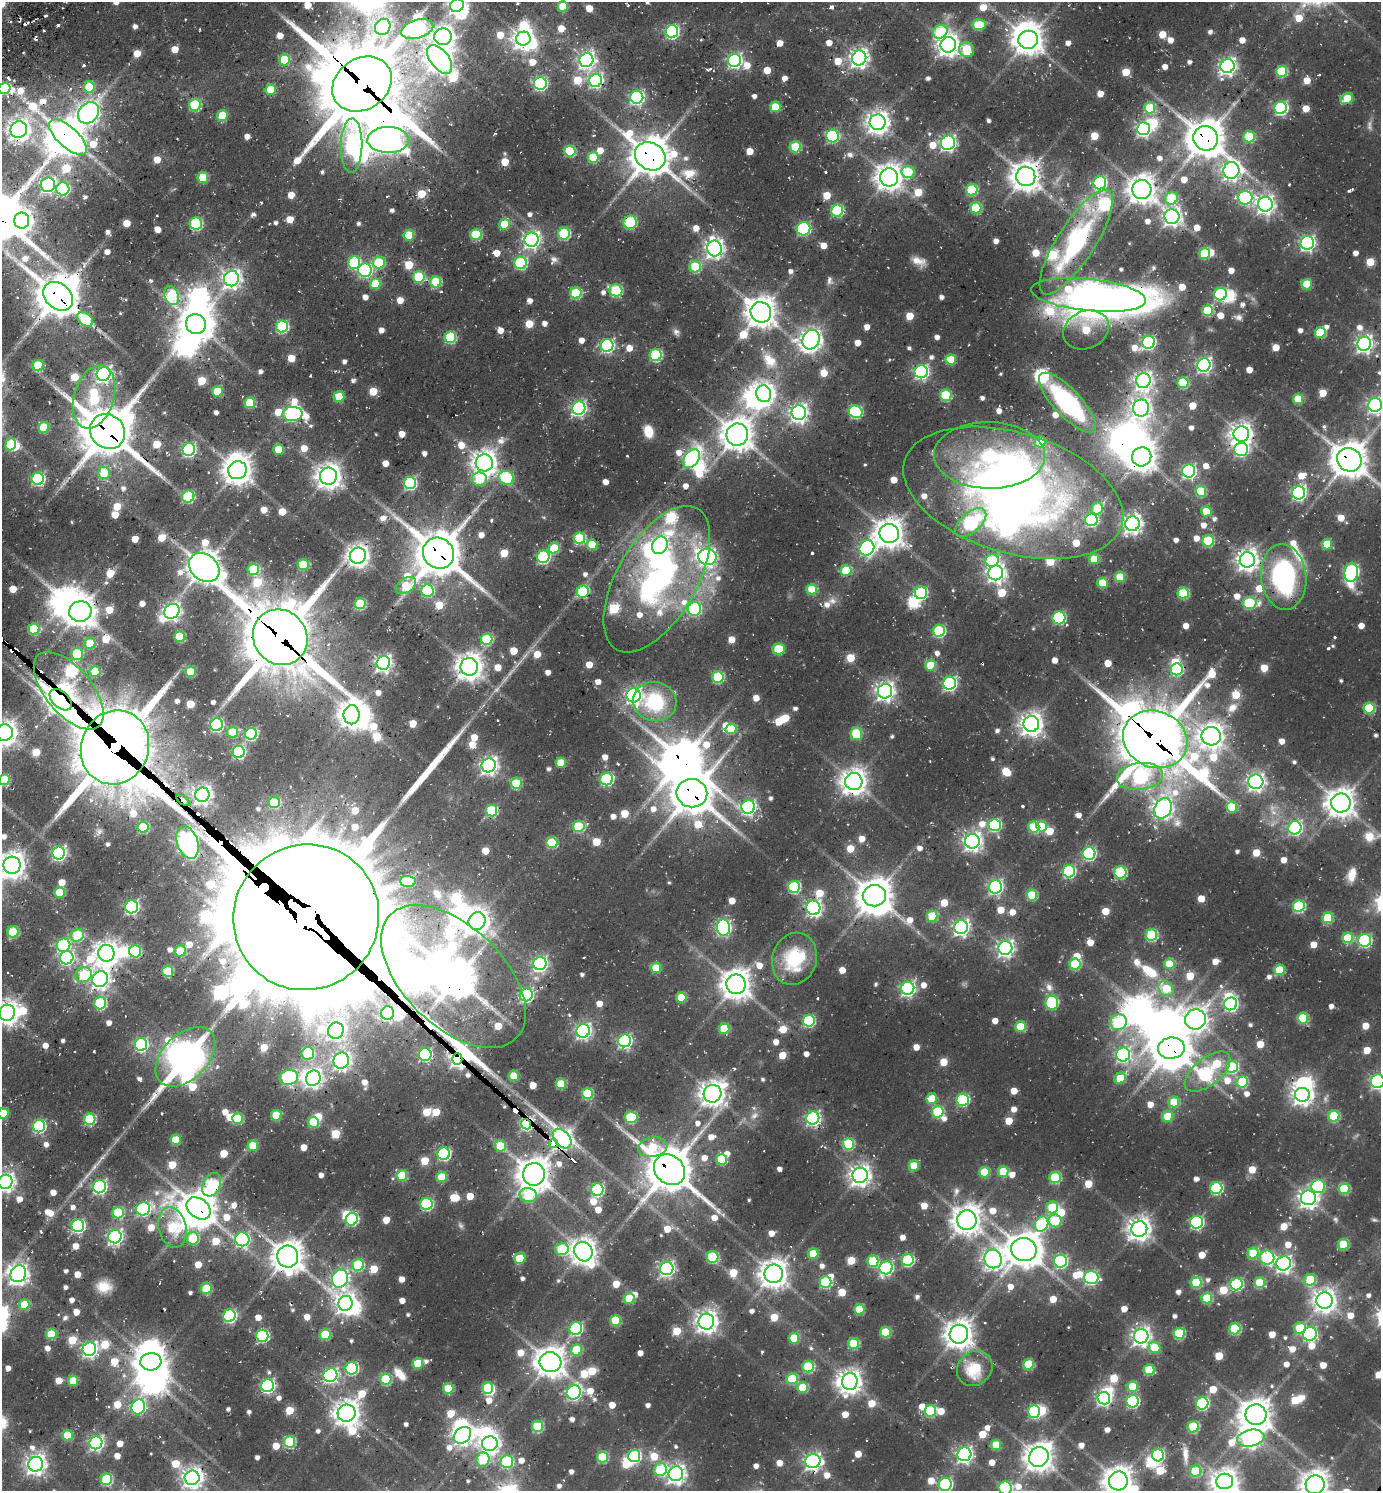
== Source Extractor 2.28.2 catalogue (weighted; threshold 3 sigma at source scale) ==
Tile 11 of 4 x 4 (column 3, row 3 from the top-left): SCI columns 3068-4446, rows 1584-3072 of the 6064 x 6050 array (HDU 1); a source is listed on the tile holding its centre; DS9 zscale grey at full resolution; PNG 1383 x 1493 px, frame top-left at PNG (2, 2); each listed source drawn as its Kron ellipse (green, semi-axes under 4 px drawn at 4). Shown black and unused: <1% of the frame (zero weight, under 2 of 3 exposures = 5% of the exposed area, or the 3 px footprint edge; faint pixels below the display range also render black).
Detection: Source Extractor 2.28.2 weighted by HDU 2 'WHT'; one run over the whole footprint, this tile lists its part. Background 0.0755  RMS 0.01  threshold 0.0448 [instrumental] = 3 sigma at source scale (4.5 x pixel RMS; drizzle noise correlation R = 1.50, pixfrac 1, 0.05/0.05 arcsec/px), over >= 5 px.
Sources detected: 1147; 6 too faint to see at this stretch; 64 inside a brighter object's white glare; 13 cosmic-ray / hot-pixel residue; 5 long thin detections or spike segments (spike, bleed or trail) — neither listed nor drawn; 16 inside a brighter listed object's ellipse — not listed separately; of the other 1043, all 500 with FLUX_AUTO >= 32.3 (the completeness limit of this list) listed and drawn (543 fainter detections not listed), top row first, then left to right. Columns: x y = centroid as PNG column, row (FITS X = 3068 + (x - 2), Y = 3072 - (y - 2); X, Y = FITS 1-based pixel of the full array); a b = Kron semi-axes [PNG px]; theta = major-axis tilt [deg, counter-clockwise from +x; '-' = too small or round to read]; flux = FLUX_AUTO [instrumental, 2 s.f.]
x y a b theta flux
457 5 7 6 - 360
563 6 5 5 - 33
979 25 7 5 0 42
383 27 8 7 - 330
417 29 16 9 15 270
672 32 6 6 - 150
940 32 7 6 - 80
443 37 9 8 - 730
523 39 7 7 - 600
1028 40 10 9 - 1300
948 45 8 7 - 750
967 50 8 7 - 38
859 58 7 7 - 500
440 59 17 9 -52 1000
285 60 5 5 - 41
586 60 7 6 - 360
734 60 7 6 - 240
1228 66 7 7 - 390
1282 71 5 5 - 69
596 80 7 6 - 210
362 84 32 25 34 8800
540 84 6 6 - 180
89 87 6 5 - 40
4 88 6 5 - 66
270 90 5 5 - 33
637 97 6 6 - 220
1347 98 7 5 33 34
195 105 6 6 - 85
775 107 5 5 - 38
1150 108 5 5 - 53
1281 108 6 6 - 160
88 113 12 9 47 630
222 116 5 5 - 40
878 122 8 8 - 810
1144 129 6 6 - 260
19 130 8 8 - 770
833 136 6 6 - 110
68 137 24 10 -42 2200
1249 137 6 5 - 46
1206 138 12 12 - 2300
388 140 21 13 -1 940
948 143 7 7 - 250
352 145 27 10 89 180
795 147 5 5 - 53
570 151 5 5 - 68
650 156 16 13 -32 2500
593 157 5 5 - 48
1231 170 8 8 - 430
908 172 6 6 - 49
1026 176 10 9 - 1300
203 177 5 5 - 40
889 177 9 9 - 1000
1100 183 6 6 - 160
48 185 7 7 - 220
63 189 6 6 - 130
972 190 6 5 - 72
1142 190 9 9 - 1200
1171 198 7 6 - 63
1245 198 7 7 - 140
1265 204 7 7 - 450
976 208 5 5 - 55
837 211 6 6 - 98
1172 217 7 7 - 460
22 221 8 7 - 600
630 222 7 6 - 82
196 224 6 6 - 100
504 224 5 5 - 37
804 229 7 6 - 120
564 234 6 6 - 100
409 235 5 5 - 40
476 235 5 5 - 57
531 240 7 7 - 350
1076 242 61 19 57 150
1307 243 7 6 - 260
714 248 8 7 - 480
1204 253 5 5 - 53
354 263 6 6 - 89
379 263 6 5 - 58
521 263 6 6 - 110
695 267 6 5 - 56
365 270 6 6 - 170
419 277 6 5 - 56
231 279 8 7 - 450
436 282 5 5 - 56
375 284 5 5 - 34
1307 284 5 5 - 36
616 290 6 6 - 85
576 293 6 5 - 71
1220 294 6 6 - 140
1089 295 58 16 -6 1300
58 296 17 12 -39 3000
172 296 10 7 -68 81
1208 311 5 5 - 59
761 312 10 10 - 1400
85 319 9 6 -39 62
196 324 10 9 - 1700
282 327 6 6 - 100
1086 330 23 19 24 35
1320 333 5 5 - 60
450 337 6 6 - 84
811 340 10 8 64 680
1148 342 6 6 - 190
1364 344 7 6 - 380
607 345 6 6 - 180
656 355 6 6 - 110
951 360 5 5 - 34
38 365 5 5 - 46
1204 365 7 6 - 280
921 372 6 6 - 230
104 374 7 6 - 310
1143 381 7 7 - 490
1183 383 5 5 - 58
217 391 5 5 - 41
764 394 8 7 - 530
946 395 5 5 - 63
94 397 32 20 72 100
339 397 5 5 - 36
1298 399 5 5 - 37
250 403 5 5 - 46
1067 403 39 13 -47 140
1375 405 7 6 - 320
579 408 7 6 - 260
1141 408 8 8 - 490
856 412 7 6 - 120
799 413 7 7 - 460
293 414 10 7 2 200
44 427 5 5 - 42
108 431 18 16 -43 4000
1241 434 8 7 - 740
737 435 11 11 - 1500
1040 442 5 5 - 34
11 444 6 5 - 49
189 449 6 6 - 190
279 449 5 5 - 34
1241 449 7 6 - 170
989 455 55 33 -1 180
1142 457 10 9 - 1300
691 459 10 7 55 210
1349 460 12 11 - 1900
484 463 8 8 - 990
237 470 9 9 - 1200
1189 471 6 6 - 210
104 473 6 6 - 33
328 476 8 8 - 920
506 478 8 6 -26 92
38 479 6 6 - 140
479 479 7 6 - 51
410 483 6 6 - 130
1201 491 5 5 - 49
1013 493 113 60 -17 680
1299 493 7 6 - 220
188 497 6 6 - 93
1097 509 6 5 - 39
1206 511 5 5 - 32
1091 520 6 6 - 110
971 522 19 10 41 150
1132 524 7 7 - 500
889 533 9 9 - 1300
579 538 6 5 - 78
1208 541 6 5 - 63
1327 544 5 5 - 33
592 545 5 5 - 37
660 545 9 7 63 330
554 548 5 5 - 39
867 548 8 7 - 210
438 553 16 15 - 3700
358 556 8 7 - 760
543 557 6 6 - 140
707 557 9 8 - 350
1094 559 5 5 - 34
1247 560 7 7 - 690
992 561 7 6 - 81
303 565 5 5 - 49
204 567 17 13 -39 1700
253 569 6 6 - 56
846 570 5 5 - 51
1351 572 10 6 82 200
996 573 7 7 - 460
1120 577 5 5 - 35
1284 577 33 22 -84 170
657 579 81 39 60 310
1103 583 5 5 - 35
406 586 11 7 33 38
812 589 5 5 - 42
427 591 6 6 - 75
583 592 6 6 - 91
921 593 6 6 - 110
1183 593 5 5 - 69
1250 603 7 6 - 85
360 604 5 5 - 69
694 609 7 6 - 98
80 611 11 10 - 1500
172 611 8 7 - 420
1059 618 6 6 - 100
34 629 5 5 - 53
939 631 6 6 - 100
180 637 5 5 - 53
280 637 29 26 -52 6900
487 639 6 5 - 67
90 644 5 5 - 38
778 649 6 5 - 56
77 654 6 6 - 55
383 663 7 6 - 360
931 665 5 5 - 34
469 667 9 8 - 1100
1177 669 6 6 - 87
95 671 5 5 - 33
191 672 5 5 - 39
718 677 6 5 - 82
949 683 6 6 - 200
69 691 47 23 -50 250
885 691 7 7 - 510
633 695 7 7 - 330
61 700 13 8 -43 1400
655 702 22 19 -14 72
1369 708 5 5 - 58
352 715 9 8 - 1100
1031 724 8 8 - 770
217 725 6 6 - 130
731 729 5 5 - 40
232 732 5 5 - 38
5 733 8 8 - 910
251 734 6 6 - 120
856 734 6 5 - 56
1211 736 10 9 - 860
1155 739 33 28 -22 6500
115 747 37 33 69 7700
239 752 6 6 - 140
561 763 5 5 - 34
489 765 7 7 - 420
1140 776 23 13 7 170
606 779 6 6 - 130
4 780 5 5 - 48
854 782 9 8 - 1000
1256 782 7 7 - 410
516 783 5 5 - 54
692 793 15 14 - 2800
202 795 7 7 - 510
183 800 8 3 -36 44
274 802 6 5 - 59
1341 803 10 9 - 1200
748 807 7 6 - 230
1232 807 5 5 - 38
1163 808 11 8 64 450
492 811 5 5 - 87
995 825 6 6 - 120
579 826 6 5 - 66
1041 826 5 5 - 37
143 827 5 5 - 62
1034 827 5 5 - 62
1295 828 7 6 - 180
972 841 7 7 - 480
187 842 17 10 -70 590
552 843 5 5 - 61
59 853 6 6 - 220
1089 854 6 6 - 150
12 865 8 8 - 1100
1069 871 6 6 - 120
1120 872 6 6 - 84
408 881 8 5 -3 51
794 887 6 6 - 110
995 887 7 6 - 230
59 892 5 5 - 36
1032 895 5 5 - 47
874 896 12 10 9 1800
1299 906 6 6 - 99
131 907 6 6 - 190
813 908 7 7 - 290
932 916 5 5 - 51
306 917 74 72 45 62000
1328 918 5 5 - 57
477 921 9 8 - 950
961 927 7 6 - 330
724 928 8 6 -84 230
13 932 5 5 - 56
77 935 7 6 - 53
1151 935 6 5 - 88
1347 938 5 5 - 38
1365 940 6 6 - 140
64 945 7 6 - 120
1005 948 7 7 - 370
135 951 6 6 - 81
180 951 6 5 - 37
106 953 8 8 - 860
67 958 7 6 - 190
794 959 26 22 73 54
540 964 6 6 - 250
1075 964 5 5 - 63
1169 964 5 5 - 33
656 968 5 5 - 33
1279 970 5 5 - 44
168 971 5 5 - 52
84 975 8 7 - 47
454 976 88 50 -44 3100
100 979 8 7 - 510
736 984 10 9 - 1400
908 988 7 6 - 260
1166 988 8 7 - 33
526 995 7 6 - 180
681 997 5 5 - 36
100 1003 6 6 - 92
1052 1003 7 6 - 93
1231 1004 6 6 - 190
7 1013 8 8 - 810
388 1013 7 6 - 150
1303 1018 5 5 - 55
1196 1019 10 10 - 860
809 1021 6 6 - 100
1118 1022 8 7 - 93
1020 1027 5 5 - 43
724 1028 5 5 - 42
336 1031 8 7 - 360
583 1031 7 6 - 310
625 1041 6 6 - 200
141 1044 6 6 - 150
1171 1048 13 10 9 2000
308 1053 6 6 - 80
425 1054 6 6 - 130
1123 1055 7 7 - 210
185 1057 36 22 45 360
457 1059 5 5 - 630
341 1061 8 7 - 420
1232 1067 6 6 - 98
1207 1072 27 13 39 150
514 1076 5 5 - 33
289 1077 9 7 11 200
313 1078 8 7 - 400
1120 1078 6 5 - 33
1378 1081 7 6 - 260
1242 1082 6 5 - 61
561 1084 5 5 - 46
587 1094 5 5 - 65
712 1094 9 8 - 950
1302 1095 7 7 - 550
932 1099 5 5 - 34
963 1100 6 6 - 120
1174 1102 5 5 - 34
938 1112 6 5 - 77
3 1113 5 5 - 35
276 1115 5 5 - 38
1334 1116 5 5 - 58
631 1117 6 5 - 73
1168 1117 5 5 - 45
238 1118 5 5 - 47
813 1118 6 6 - 240
90 1119 6 5 - 82
313 1122 5 5 - 44
526 1124 5 4 - 160
39 1126 6 6 - 140
562 1139 11 7 -48 530
176 1140 5 5 - 36
554 1143 5 4 - 130
848 1144 6 5 - 78
253 1146 5 5 - 34
500 1146 6 5 - 40
653 1147 14 9 9 45
444 1154 6 6 - 130
721 1159 5 5 - 42
914 1166 5 5 - 32
669 1170 17 14 -42 3400
1003 1171 5 5 - 35
984 1172 5 5 - 42
534 1174 11 11 - 1700
402 1175 5 5 - 52
860 1175 8 7 - 670
442 1177 5 5 - 37
1055 1177 6 5 - 71
5 1182 7 7 - 460
212 1185 12 8 63 100
1318 1186 7 7 - 95
99 1187 7 6 - 200
1216 1188 6 6 - 110
1344 1189 5 5 - 54
597 1190 6 6 - 130
528 1195 9 7 -12 70
1308 1198 7 7 - 560
426 1204 6 6 - 110
1052 1207 6 6 - 56
199 1208 13 9 -37 1900
143 1209 7 6 - 170
118 1213 6 5 - 65
352 1219 6 6 - 110
967 1220 10 10 - 1200
1055 1221 6 6 - 47
1196 1222 6 6 - 160
1042 1224 8 6 63 99
78 1226 6 6 - 170
172 1227 20 14 -76 72
1139 1229 8 8 - 800
115 1237 7 6 - 280
193 1238 6 6 - 55
242 1239 7 7 - 190
1343 1244 5 5 - 51
562 1249 6 6 - 62
1024 1249 13 11 -17 1800
583 1252 10 9 - 1000
1253 1253 6 5 - 51
813 1254 5 5 - 36
288 1257 11 10 - 1500
712 1257 6 6 - 72
520 1258 6 5 - 33
1267 1258 7 7 - 94
993 1259 9 8 - 540
908 1260 6 6 - 110
873 1261 5 5 - 54
1060 1261 6 6 - 130
1284 1263 7 7 - 350
358 1265 6 5 - 79
667 1268 7 6 - 280
886 1268 7 6 - 170
18 1274 9 7 54 560
774 1274 9 9 - 1200
1091 1277 7 6 - 180
340 1278 9 8 - 340
1310 1280 6 5 - 50
826 1282 6 6 - 92
1196 1283 5 5 - 57
1260 1283 5 5 - 46
1236 1284 6 6 - 120
206 1288 5 5 - 45
629 1298 5 5 - 36
1207 1298 5 5 - 52
1324 1301 8 8 - 790
345 1303 7 7 - 610
24 1305 5 5 - 34
859 1309 5 5 - 38
229 1316 6 6 - 150
615 1320 5 5 - 47
706 1322 8 8 - 750
1300 1328 6 6 - 50
576 1329 6 6 - 130
1235 1329 6 5 - 72
885 1332 5 5 - 48
1179 1333 5 5 - 67
51 1334 5 5 - 41
959 1334 9 9 - 1200
1310 1334 7 6 - 160
325 1335 5 5 - 44
262 1336 6 6 - 120
1141 1336 7 7 - 490
794 1338 5 5 - 36
853 1343 5 5 - 52
1154 1347 6 5 - 35
89 1349 7 6 - 270
576 1350 6 5 - 42
151 1362 10 9 - 1300
550 1362 11 10 - 1400
418 1364 5 5 - 38
1028 1364 5 5 - 52
808 1367 6 5 - 76
352 1368 6 6 - 120
975 1368 19 16 44 39
1149 1370 5 5 - 48
330 1375 7 6 - 200
386 1379 5 5 - 67
792 1379 6 5 - 42
73 1381 5 5 - 36
850 1381 8 7 - 820
267 1386 6 6 - 190
1132 1387 5 5 - 37
448 1388 5 5 - 38
487 1388 6 5 - 45
803 1388 5 5 - 43
574 1392 7 6 - 190
1104 1398 6 6 - 230
1133 1401 6 6 - 130
1202 1403 6 6 - 120
138 1407 8 6 69 160
930 1411 6 5 - 73
1034 1411 6 6 - 130
347 1413 9 8 - 1000
1256 1415 10 10 - 1500
537 1426 5 5 - 62
1193 1427 6 5 - 73
67 1435 5 5 - 39
462 1435 10 7 41 470
1251 1438 14 8 11 470
289 1442 6 5 - 74
96 1443 6 6 - 250
490 1444 8 7 - 590
996 1445 5 5 - 34
964 1454 7 7 - 310
1158 1455 6 6 - 120
634 1456 6 6 - 120
602 1457 5 5 - 64
1039 1457 10 9 - 1200
483 1460 7 6 - 53
813 1461 7 7 - 370
507 1462 6 6 - 81
36 1464 7 7 - 560
660 1470 6 6 - 63
1196 1471 5 5 - 53
676 1474 7 7 - 510
192 1478 7 7 - 610
106 1479 6 5 - 80
1118 1481 9 9 - 1300
1225 1481 8 7 - 960
945 1484 6 6 - 190
1315 1485 9 9 - 1100
1005 1488 6 6 - 120
Overlapping masked pixels (flux is a lower limit): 43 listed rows (the first 20) at x y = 362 84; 68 137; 1206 138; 388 140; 650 156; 630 222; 1076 242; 1089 295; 58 296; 108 431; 1241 434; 1142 457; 1349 460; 1013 493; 438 553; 1284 577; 583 592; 80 611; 280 637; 69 691
Isophote crosses this tile's border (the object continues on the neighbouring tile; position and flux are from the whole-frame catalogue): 15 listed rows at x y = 457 5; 4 88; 1375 405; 5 733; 4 780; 12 865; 7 1013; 1378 1081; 3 1113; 5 1182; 1118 1481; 1225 1481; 945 1484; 1315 1485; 1005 1488